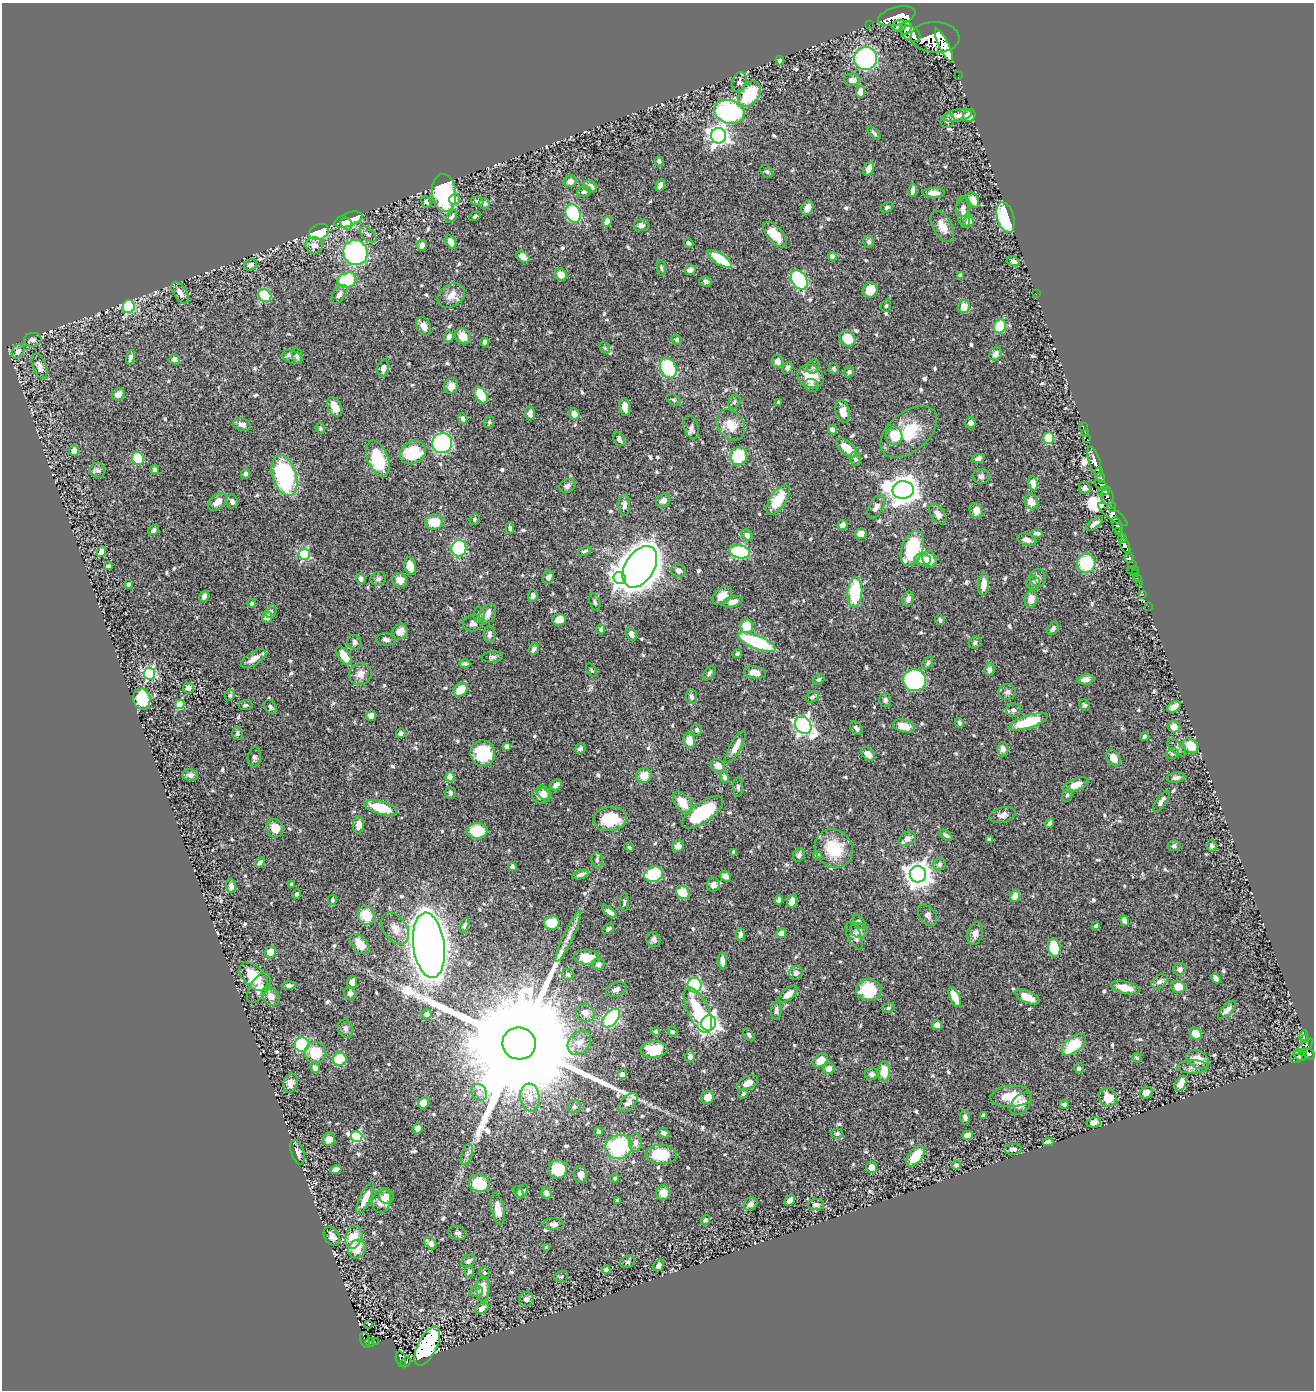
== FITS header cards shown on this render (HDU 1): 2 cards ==
NAXIS1  =                 1312
NAXIS2  =                 1388

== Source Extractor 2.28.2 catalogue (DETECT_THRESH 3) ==
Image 1312 x 1388 px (HDU 1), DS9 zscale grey, 1 PNG px = 1 image px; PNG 1316 x 1392 px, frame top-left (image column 1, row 1388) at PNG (2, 3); each listed source drawn as its Kron ellipse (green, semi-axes under 4 px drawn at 4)
Background 1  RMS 0.016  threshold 0.0492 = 3 sigma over >= 5 px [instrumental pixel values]
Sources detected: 676; of the 676, the 500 brightest by FLUX_AUTO listed and drawn (176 fainter detections omitted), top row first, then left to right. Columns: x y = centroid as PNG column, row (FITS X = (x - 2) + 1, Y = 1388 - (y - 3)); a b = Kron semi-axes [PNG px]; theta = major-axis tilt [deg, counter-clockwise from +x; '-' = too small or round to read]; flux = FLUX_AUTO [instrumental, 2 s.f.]
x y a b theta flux
897 16 19 9 14 7300
869 25 2 2 - 6.8
899 25 7 5 20 1000
906 28 7 5 61 6000
911 34 11 7 -29 3100
935 37 24 15 -3 8800
944 46 18 5 -64 15000
865 59 11 11 - 150
780 61 5 4 - 1.9
958 75 2 2 - 7.6
852 80 8 6 -4 5.6
739 82 10 7 70 4.5
861 92 6 4 82 12
750 94 14 9 56 61
729 112 15 11 -17 190
958 115 14 6 10 8.7
969 115 7 6 - 20
947 121 7 6 - 2.8
874 133 8 4 -45 2.3
718 136 7 7 - 600
659 161 5 3 - 2.1
869 169 7 5 66 7.2
767 172 7 5 -48 2.2
570 181 6 5 - 6.5
660 185 6 4 67 5.3
590 186 7 5 -33 6.1
913 190 7 4 81 5
584 192 7 5 16 3
444 193 19 12 -84 120
934 193 11 5 1 8.8
454 199 5 5 - 15
973 200 8 5 -62 10
477 201 6 3 -15 2.2
426 202 6 4 -65 2.4
485 203 5 5 - 2.8
887 207 6 5 - 2.3
963 207 10 7 69 5.2
807 208 8 5 65 6.9
963 212 16 6 -82 6
573 213 9 7 -65 68
475 216 6 4 31 2
452 217 7 4 51 2.2
1006 217 16 8 -72 120
349 220 14 7 19 46
607 221 5 4 - 7.2
969 222 6 5 - 6.7
347 224 6 5 - 22
641 225 7 6 - 3.9
942 226 17 9 -60 12
319 232 10 7 26 57
368 234 10 5 -43 3.5
775 235 16 7 -48 24
451 242 7 5 -64 10
869 242 6 5 - 3.2
689 243 5 4 - 2.5
314 245 8 8 - 7.5
422 245 5 5 - 6.1
355 252 13 12 - 220
832 256 4 4 - 8.9
523 257 7 5 -35 7.1
720 259 14 5 -34 31
1014 261 6 4 -19 3.3
251 265 6 5 - 4
661 268 7 4 -84 2
690 270 6 5 - 5.9
561 275 6 5 - 11
961 275 4 4 - 10
347 280 9 7 22 71
799 280 10 7 -57 160
706 281 6 5 - 2.8
870 290 8 7 - 23
180 293 12 6 -56 6.4
339 294 11 6 53 5.2
1036 294 2 2 - 6
265 295 7 6 - 46
451 296 15 11 33 13
886 306 6 4 71 2.1
964 306 7 6 - 14
129 307 6 6 - 140
424 326 10 7 -63 8.6
1000 326 7 6 - 47
463 336 8 7 - 11
449 337 6 4 71 5.4
848 339 8 7 - 30
33 340 9 7 6 4.2
677 340 5 5 - 2.7
484 342 4 3 - 3.6
605 348 6 4 -46 1.9
18 351 8 5 52 5.3
996 354 7 6 - 6.4
297 356 8 5 -78 2.8
131 357 7 4 71 4
292 357 10 6 -23 4.6
175 359 5 5 - 4.8
777 361 6 5 - 8.1
39 366 13 6 -69 6.5
813 367 7 6 - 3
383 368 9 5 77 6.1
668 368 11 7 -64 77
788 368 6 4 53 3.2
834 368 5 5 - 2.1
849 372 6 5 - 3
811 376 13 11 -26 23
811 385 7 6 - 2.9
451 386 8 7 - 9
118 394 6 6 - 7.9
481 395 9 5 -58 29
673 400 7 5 -28 2.1
734 402 7 5 60 2.5
778 402 4 3 - 1.9
335 407 10 7 -62 13
625 407 9 5 -82 8.2
843 412 11 7 -77 11
530 413 7 5 -87 5.9
574 414 6 5 - 7.7
463 418 5 4 - 3
489 422 6 5 - 2
971 423 5 5 - 3.8
242 425 9 6 -20 6.5
731 425 16 13 -54 18
691 427 12 7 -73 4.5
1083 427 3 2 - 5.8
320 428 5 4 - 2
832 430 5 4 - 4.3
909 432 33 19 39 44
1085 433 2 2 - 15
894 436 9 8 - 24
1049 438 6 5 - 36
619 439 8 5 -61 3.4
1087 439 3 2 - 17
442 443 10 9 - 200
847 448 12 6 -40 23
74 450 5 4 - 4.5
413 452 14 11 34 49
739 456 9 8 - 39
138 458 7 6 - 42
978 458 7 4 18 3.6
378 459 19 10 -68 59
855 459 7 5 -61 2.9
1094 461 15 5 -73 1600
154 469 4 4 - 2.4
98 470 8 7 - 3.3
1098 472 4 3 - 600
245 474 5 4 - 3.7
284 475 21 11 -73 160
981 476 8 7 - 3.4
1101 477 6 3 -77 590
1033 483 7 5 -77 14
1101 485 8 4 -34 450
567 486 8 6 24 3.7
1085 488 6 5 - 4.9
903 490 10 9 - 1700
1104 491 6 4 18 270
1108 497 8 6 -79 900
778 500 17 8 56 33
663 501 7 6 - 5.3
217 502 11 7 41 13
232 502 7 6 - 4.1
1031 502 8 6 -59 11
624 505 11 6 -89 4.2
876 507 13 7 61 5.7
1111 507 5 3 - 320
976 511 8 6 -71 7.9
938 514 11 6 -54 7.4
1113 514 18 5 -37 960
474 519 6 5 - 2.1
434 522 9 7 11 24
1095 524 10 4 38 4.1
842 525 5 4 - 5.8
1117 525 9 5 -66 2100
510 528 5 3 - 2.4
153 530 6 4 36 3.6
1119 531 3 3 - 380
1037 533 6 4 0 2.6
861 534 6 5 - 13
747 535 6 5 - 4.4
1123 538 4 3 - 540
1027 540 10 6 -18 5.9
1125 546 8 4 -64 1300
459 548 8 7 - 85
912 548 18 10 71 82
584 551 7 4 21 2.2
101 552 6 4 64 7.7
740 552 10 6 -11 100
304 554 6 5 - 110
1129 557 5 3 - 280
929 559 9 6 -67 13
922 560 8 6 -5 11
1086 563 9 9 - 58
1132 565 4 3 - 210
108 566 4 3 - 2.2
410 566 9 5 -74 14
640 567 23 14 57 2900
1133 570 6 2 0 17
679 571 8 6 -16 3.9
1136 574 3 3 - 47
548 577 7 5 61 4.5
620 578 6 6 - 350
1038 578 9 8 - 4.8
1137 578 2 2 - 7.1
361 579 5 4 - 4.6
378 579 8 6 24 3
400 580 8 7 - 10
1033 583 7 6 - 3.7
1139 583 2 2 - 11
129 584 4 3 - 2.3
984 584 11 5 84 9.7
855 592 15 7 86 55
1143 594 2 2 - 10
204 596 5 4 - 5.8
533 596 6 4 83 4.3
722 596 11 7 40 9.3
908 599 8 5 75 5.1
1031 599 8 6 80 9.2
595 602 9 5 -71 2.5
732 602 10 5 16 6.3
252 603 4 4 - 1.9
1148 606 2 2 - 8.7
271 611 7 5 73 2.3
488 614 10 7 58 11
479 615 8 5 89 3.5
267 617 6 5 - 6.3
559 620 7 6 - 9.8
940 620 5 4 - 2.6
473 623 10 8 7 5.8
747 626 7 6 - 25
601 629 5 4 - 2.4
1053 629 7 5 57 3.6
400 632 8 7 - 7.7
489 634 8 6 87 3.8
631 634 7 5 -62 5.6
386 639 10 6 -5 3.3
354 642 7 7 - 4.7
757 642 20 6 -22 93
975 642 6 5 - 2.7
534 649 6 4 78 2.2
737 654 4 4 - 2.2
344 656 11 5 -53 17
492 657 11 5 5 2.9
253 659 14 6 32 9.8
928 663 7 4 54 2.1
465 664 5 3 - 2.3
591 670 7 5 -55 2
989 670 6 5 - 4.6
755 672 11 6 -10 8.4
709 673 8 5 54 2.9
149 674 6 6 - 150
360 674 11 11 - 9.4
819 679 6 4 35 2.2
1086 679 8 5 8 6.4
914 680 11 11 - 190
188 688 5 5 - 5.1
461 690 8 6 43 19
1007 692 8 8 - 4.4
230 695 6 5 - 1.9
692 697 7 5 -82 3.4
812 697 7 5 28 2.7
142 699 11 8 -77 43
885 700 7 6 - 2.9
180 704 5 4 - 47
245 705 7 5 4 1.9
1085 705 6 5 - 2.4
270 707 7 5 -57 3.1
1174 707 7 5 30 9.2
1014 710 7 6 - 3.3
371 716 5 5 - 8.6
1028 722 20 6 18 48
959 723 5 4 - 2.8
803 725 9 7 -48 450
904 726 11 6 -15 17
1174 727 6 5 - 9.6
856 728 7 5 -48 3.7
697 730 5 5 - 2.5
237 733 6 5 - 2.9
401 733 5 4 - 5
1144 737 4 4 - 2.8
689 741 7 6 - 14
507 746 4 4 - 4.8
1191 746 8 6 -45 27
736 747 18 6 61 11
580 748 5 5 - 3.2
1177 748 11 5 -40 2.8
1003 749 7 6 - 5.9
483 753 13 12 - 49
868 754 8 5 -43 9.7
1173 754 6 5 - 2.2
254 757 10 6 82 3.3
1114 758 9 6 -58 12
718 766 7 6 - 12
190 775 8 6 -3 4.3
644 776 8 7 - 15
450 777 4 4 - 25
725 777 6 4 -69 2.9
1176 778 9 5 8 4.1
556 785 6 5 - 7.6
1076 785 13 6 21 14
738 787 9 5 -89 2.2
450 793 6 5 - 2.9
544 793 8 6 -50 6
1067 795 6 5 - 2.3
541 796 9 8 - 8.6
1161 801 12 5 55 5.7
682 802 12 7 -53 22
381 808 17 6 -17 38
702 812 24 10 35 80
1003 815 13 7 12 6.3
610 819 17 12 5 40
1049 823 5 4 - 3.5
359 825 9 5 84 10
275 828 9 8 - 12
477 831 10 8 0 44
946 835 7 4 -36 2.8
907 839 9 6 31 7.3
989 839 4 3 - 2.2
678 846 6 5 - 6.2
1174 846 6 5 - 2.9
1212 846 6 5 - 3.7
629 847 5 4 - 2.2
834 848 20 18 -50 42
734 852 4 3 - 2.9
799 855 7 6 - 3.1
817 855 4 4 - 3.3
597 860 7 5 -79 2.9
260 862 5 4 - 3.5
939 864 6 6 - 4.1
512 867 4 4 - 4
654 874 9 7 18 79
918 874 8 8 - 1100
580 875 9 4 16 4.1
725 876 6 5 - 5.2
292 885 4 3 - 5.2
713 885 7 6 - 5.4
231 886 7 5 -87 6.2
683 893 7 6 - 24
297 894 4 4 - 2.3
1015 896 6 5 - 10
332 900 5 4 - 2
779 900 5 4 - 3.8
792 901 6 5 - 11
624 902 9 3 87 1.9
609 912 8 4 -38 5.1
928 915 12 8 -53 4.4
366 916 10 8 -61 28
859 921 8 4 -53 2.2
1124 921 5 4 - 5.1
552 923 7 7 - 28
464 925 8 4 69 2.4
1096 926 4 3 - 2.1
395 928 18 11 -55 13
608 929 6 4 39 2
859 930 9 7 -17 5.9
781 933 5 5 - 6.6
740 934 6 4 89 3.3
975 934 12 7 76 6.6
568 936 28 5 65 10
854 936 15 6 -64 5.4
654 940 7 7 - 3.8
360 944 12 7 -47 17
429 945 33 15 -83 1800
1054 947 9 6 -78 35
270 952 6 5 - 12
586 957 13 7 -3 17
722 961 8 4 -86 6.8
598 964 6 6 - 4
1180 969 6 6 - 4.8
796 973 7 6 - 4.9
568 974 6 5 - 2.7
254 977 17 10 -44 40
1216 978 5 4 - 4.1
352 982 6 5 - 5.9
1159 982 9 6 32 4.6
289 985 7 4 0 2.9
695 985 7 7 - 150
1178 987 7 6 - 17
259 988 17 9 57 11
1125 988 15 6 -12 15
616 989 11 6 21 4.9
869 990 13 10 -7 48
350 993 6 6 - 4.8
788 994 11 5 40 7.8
271 996 10 8 -53 7.6
955 997 10 5 -67 19
1027 997 13 6 -24 16
888 1008 6 5 - 2
698 1010 25 10 -65 48
776 1010 9 5 87 4.1
1227 1010 12 5 44 5
585 1013 10 8 -41 8.1
427 1014 5 5 - 4.3
611 1018 11 6 49 120
709 1023 8 7 - 550
937 1025 5 4 - 6.3
345 1028 9 7 -67 3.3
656 1032 4 4 - 2.2
673 1032 5 4 - 1.9
1196 1034 6 5 - 22
749 1035 7 4 -52 2.4
1304 1035 5 4 - 41
1305 1039 4 3 - 75
519 1043 17 16 - 90000
579 1043 13 10 48 10
302 1045 7 7 - 110
1074 1045 14 7 40 42
1305 1046 9 4 38 220
654 1049 13 8 4 44
315 1052 11 10 - 28
1304 1053 4 3 - 100
1309 1054 7 4 -37 480
1300 1055 7 5 -44 200
690 1057 6 5 - 4.5
1137 1058 5 4 - 2.2
1296 1058 6 4 14 99
340 1059 7 6 - 47
1197 1059 12 8 -25 14
820 1060 8 6 35 14
1192 1067 16 6 1 4.9
315 1068 5 4 - 4.9
829 1068 6 5 - 8.9
1079 1068 5 4 - 3.3
884 1071 10 6 85 17
872 1074 7 6 - 3.4
622 1075 4 4 - 8.4
290 1083 10 7 76 8
748 1083 11 6 29 8.6
1181 1084 8 5 60 10
479 1092 9 7 -58 5.6
1146 1092 6 5 - 9.1
743 1094 5 4 - 2
1011 1096 21 10 3 31
530 1097 14 9 -83 12
708 1097 7 6 - 13
1108 1097 9 8 - 21
628 1102 11 6 44 6.2
423 1103 6 5 - 15
1021 1104 13 8 48 10
1064 1104 4 4 - 3.1
574 1107 7 6 - 2.5
983 1115 4 3 - 2.2
965 1117 7 5 -82 3.2
1094 1122 7 5 11 8
417 1128 5 5 - 5.5
599 1132 4 4 - 3.4
664 1133 5 4 - 3.5
837 1133 6 5 - 2.3
968 1135 5 4 - 9.6
356 1136 6 5 - 100
329 1139 6 6 - 9
635 1142 9 6 89 6.1
1048 1142 5 4 - 2.7
619 1147 13 12 - 88
1013 1149 9 5 6 4.3
298 1152 13 6 -70 5.8
467 1154 11 5 72 4.3
661 1154 15 9 -2 31
915 1156 12 6 51 29
956 1165 4 4 - 3.8
872 1167 6 5 - 7.5
336 1169 5 4 - 5.8
558 1169 9 9 - 33
580 1175 8 7 - 5.8
615 1178 5 4 - 2.2
479 1183 10 8 -12 38
522 1191 7 4 55 4.5
519 1192 6 4 -59 2.7
547 1193 6 5 - 4.5
663 1193 7 7 - 13
386 1196 8 7 - 6.8
365 1198 17 5 65 13
617 1200 4 3 - 1.9
790 1200 6 4 56 4.5
382 1201 12 9 73 16
751 1204 7 6 - 6.5
816 1204 8 5 0 3.6
498 1209 16 6 -79 16
705 1220 5 4 - 2.6
554 1224 10 6 -1 4.9
457 1233 9 6 -17 3.8
332 1236 10 7 -58 5.8
354 1237 11 8 73 26
431 1243 7 5 -43 8.8
547 1247 4 3 - 2.2
357 1249 10 8 54 21
469 1261 8 5 34 3.7
628 1262 7 6 - 2.5
659 1265 6 4 59 4.7
606 1270 4 4 - 12
469 1272 6 4 71 2
484 1273 6 5 - 2
561 1277 7 5 22 2
483 1289 13 6 89 15
476 1292 7 5 13 2.2
526 1299 7 7 - 4.6
482 1308 7 5 31 6.1
368 1324 3 2 - 2.3
365 1340 8 4 -74 77
370 1342 5 3 - 34
375 1342 3 2 - 9.2
427 1346 21 9 63 190
401 1359 8 5 -76 59
405 1362 6 4 42 88
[176 fainter detections neither listed nor drawn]